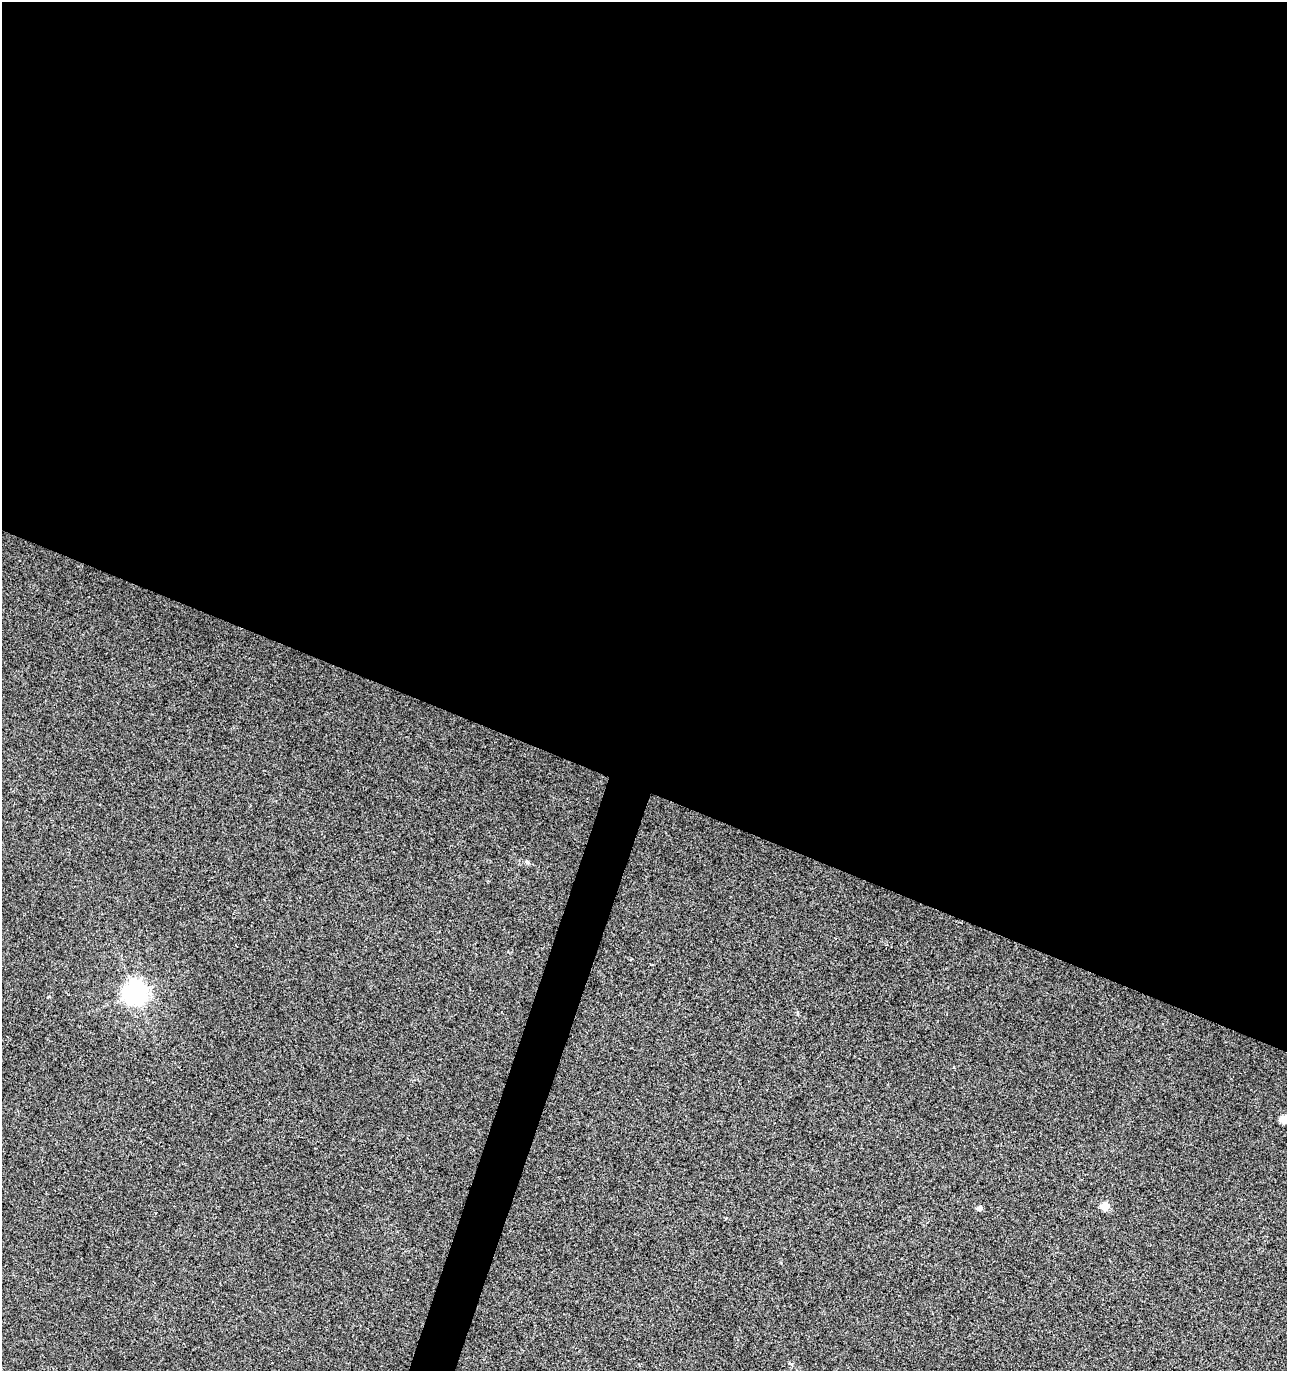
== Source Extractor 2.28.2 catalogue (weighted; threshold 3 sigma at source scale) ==
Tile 3 of 4 x 4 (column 3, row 1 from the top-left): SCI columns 2846-4130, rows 4108-5476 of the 5625 x 5484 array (HDU 1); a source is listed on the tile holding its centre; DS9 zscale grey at full resolution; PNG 1289 x 1373 px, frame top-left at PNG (2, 2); no overlay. Shown black and unused: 59% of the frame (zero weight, under 3 of 4 exposures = <1% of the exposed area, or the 3 px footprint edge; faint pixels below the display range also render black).
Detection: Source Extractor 2.28.2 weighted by HDU 2 'WHT'; one run over the whole footprint, this tile lists its part. Background 0.0334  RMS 0.0091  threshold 0.0407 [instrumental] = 3 sigma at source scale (4.5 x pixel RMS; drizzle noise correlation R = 1.50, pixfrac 1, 0.0396/0.0396 arcsec/px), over >= 5 px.
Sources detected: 5; all 5 listed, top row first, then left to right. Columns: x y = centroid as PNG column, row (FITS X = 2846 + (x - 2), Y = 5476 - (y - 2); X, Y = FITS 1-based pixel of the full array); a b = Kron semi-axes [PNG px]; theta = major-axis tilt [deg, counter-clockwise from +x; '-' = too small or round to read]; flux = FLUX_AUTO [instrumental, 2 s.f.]
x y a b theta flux
527 862 8 5 -28 1.8
135 993 8 7 - 660
1284 1119 5 5 - 19
1105 1206 5 5 - 21
979 1208 4 4 - 5.2
Isophote crosses this tile's border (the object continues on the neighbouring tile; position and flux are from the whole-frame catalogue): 1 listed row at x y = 1284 1119